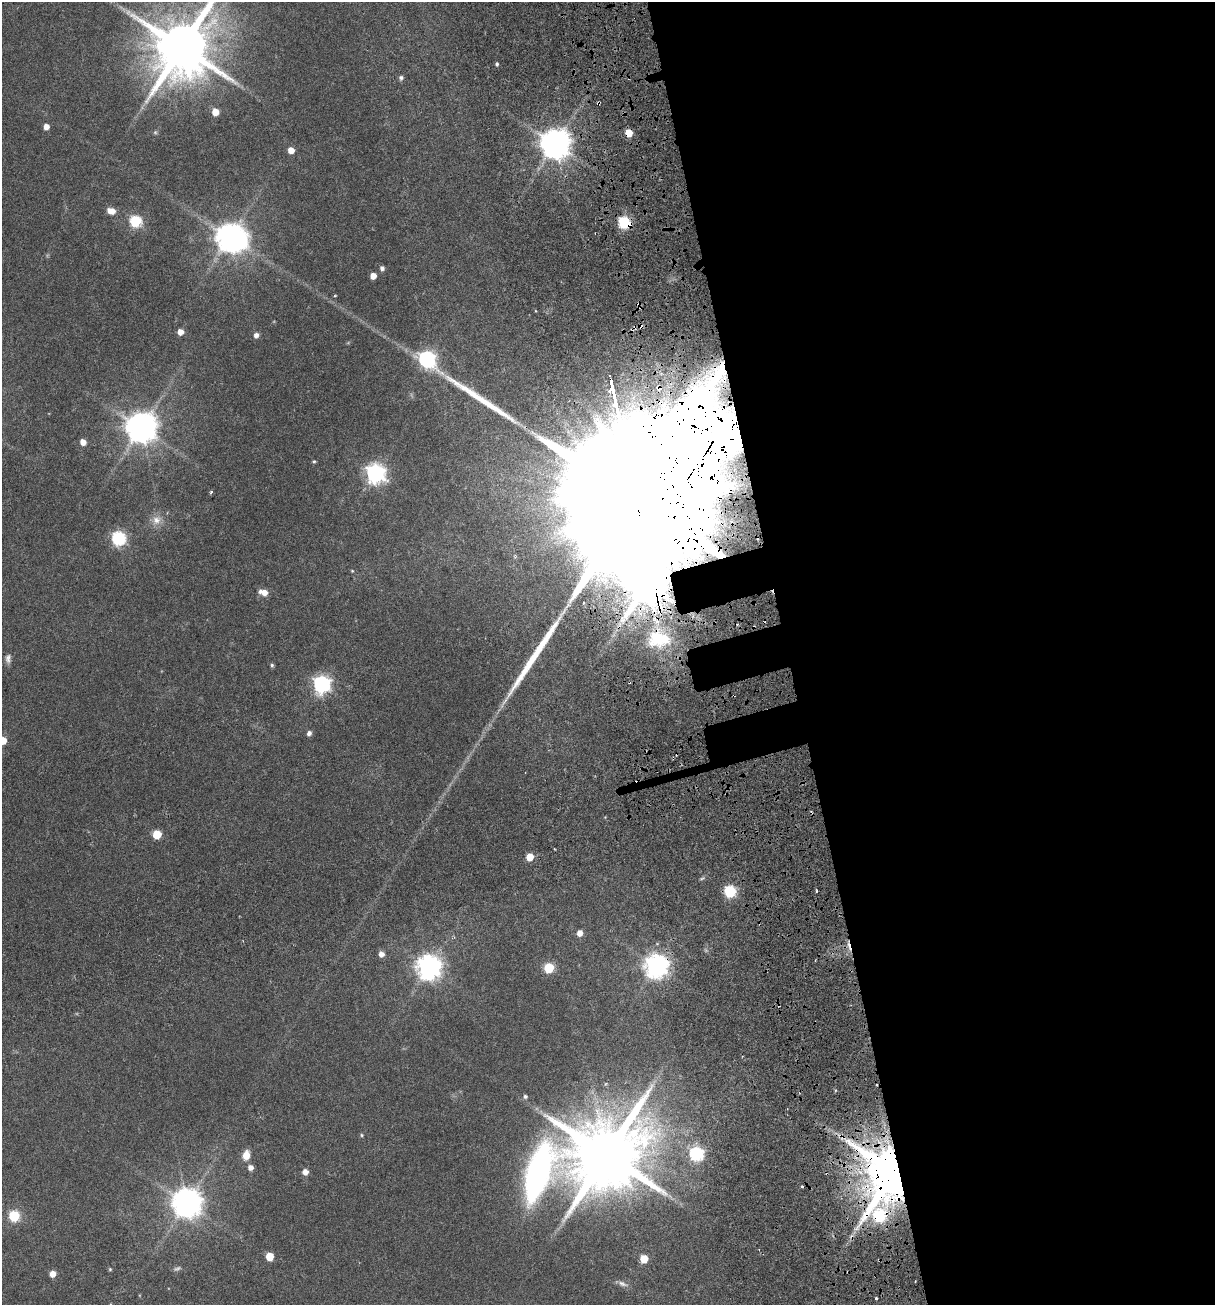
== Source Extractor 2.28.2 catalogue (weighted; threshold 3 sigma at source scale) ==
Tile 8 of 4 x 4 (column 4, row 2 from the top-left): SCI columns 3979-5191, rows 2726-4028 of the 5348 x 5499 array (HDU 1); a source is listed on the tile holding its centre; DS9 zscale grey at full resolution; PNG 1217 x 1307 px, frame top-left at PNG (2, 2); no overlay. Shown black and unused: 36% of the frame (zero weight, under 3 of 6 exposures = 11% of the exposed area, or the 3 px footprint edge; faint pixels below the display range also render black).
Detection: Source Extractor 2.28.2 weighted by HDU 2 'WHT'; one run over the whole footprint, this tile lists its part. Background 0.0341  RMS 0.0029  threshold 0.0117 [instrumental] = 3 sigma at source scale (4.09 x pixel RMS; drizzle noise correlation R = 1.36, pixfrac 0.8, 0.0396/0.0396 arcsec/px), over >= 5 px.
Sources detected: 78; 1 too faint to see at this stretch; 2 inside a brighter object's white glare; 8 cosmic-ray / hot-pixel residue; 2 long thin detections or spike segments (spike, bleed or trail) — not listed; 1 inside a brighter listed object's ellipse — not listed separately; the other 64 listed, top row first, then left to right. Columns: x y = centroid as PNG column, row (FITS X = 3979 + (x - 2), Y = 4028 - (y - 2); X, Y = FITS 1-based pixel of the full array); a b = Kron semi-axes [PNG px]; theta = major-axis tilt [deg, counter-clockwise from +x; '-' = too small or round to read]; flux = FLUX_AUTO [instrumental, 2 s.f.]
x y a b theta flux
182 47 17 15 73 2300
497 64 4 3 - 0.45
401 78 5 5 - 0.7
598 103 4 3 - 0.38
215 112 5 5 - 4.5
46 127 5 4 - 2.2
155 132 6 5 - 0.39
628 133 5 5 - 6.9
555 144 9 9 - 480
291 150 5 5 - 2.9
111 211 8 5 -14 3.3
135 221 6 6 - 31
624 222 6 6 - 34
230 238 9 8 - 390
382 268 5 4 - 0.92
373 276 5 5 - 2.8
335 296 4 3 - 0.26
635 327 5 3 - 0.53
180 332 5 5 - 2.6
256 335 5 5 - 1.4
427 359 8 7 - 89
141 427 9 9 - 510
83 442 5 5 - 2.4
314 461 5 4 - 0.34
375 473 7 7 - 140
211 492 5 3 - 0.38
635 494 164 29 -78 69000
156 520 15 12 48 2.8
119 538 6 6 - 52
352 571 4 4 - 0.25
264 592 9 6 -15 2.8
8 659 12 7 88 1.2
272 665 5 5 - 0.45
321 684 7 7 - 100
309 733 6 5 - 1
3 740 5 5 - 5.3
157 834 5 5 - 9.7
530 857 5 5 - 5.6
817 891 4 2 - 0.35
730 892 6 6 - 32
580 933 5 5 - 2.1
381 954 6 5 - 1.7
656 966 8 8 - 240
429 967 8 8 - 260
549 968 6 6 - 17
525 1096 5 5 - 0.59
361 1135 5 4 - 0.36
696 1154 6 6 - 54
246 1155 11 9 78 2.7
607 1155 20 17 74 3700
251 1168 5 5 - 1.6
894 1171 13 11 -74 2600
305 1172 5 5 - 1.9
538 1173 54 31 66 110
802 1187 3 3 - 0.37
187 1203 9 9 - 450
14 1216 6 6 - 25
879 1216 13 10 13 33
270 1257 5 5 - 6.9
644 1259 5 5 - 6.6
110 1269 5 4 - 0.34
53 1274 5 5 - 2.8
622 1284 13 7 -22 1.3
876 1298 3 2 - 0.33
Overlapping masked pixels (flux is a lower limit): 8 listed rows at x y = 598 103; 628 133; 624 222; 635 327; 635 494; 656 966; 894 1171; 879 1216
Isophote crosses this tile's border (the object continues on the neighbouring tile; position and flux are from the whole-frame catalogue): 2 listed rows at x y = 182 47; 3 740